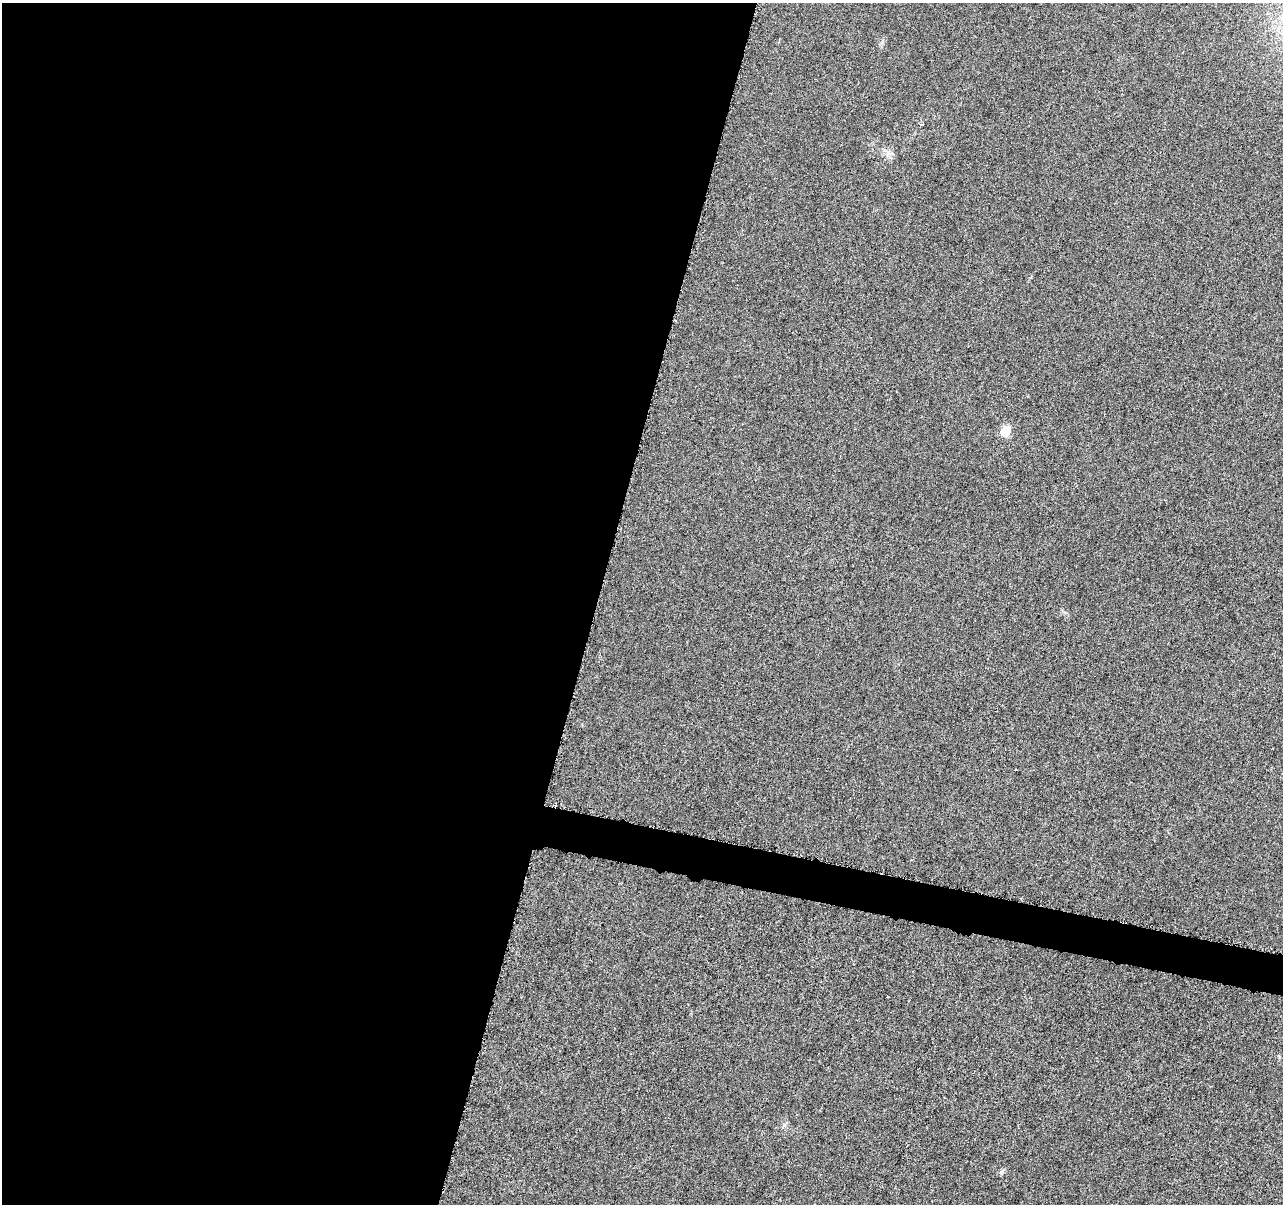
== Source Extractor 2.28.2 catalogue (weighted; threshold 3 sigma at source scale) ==
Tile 5 of 4 x 4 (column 1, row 2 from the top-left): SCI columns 10-1290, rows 2689-3890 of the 5139 x 5321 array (HDU 1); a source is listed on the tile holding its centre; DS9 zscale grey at full resolution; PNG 1285 x 1206 px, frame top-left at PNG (2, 3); no overlay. Shown black and unused: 48% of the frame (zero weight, under 4 of 8 exposures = <1% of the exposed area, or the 3 px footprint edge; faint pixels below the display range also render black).
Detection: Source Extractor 2.28.2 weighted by HDU 2 'WHT'; one run over the whole footprint, this tile lists its part. Background 0.00117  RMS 0.0022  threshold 0.00885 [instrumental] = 3 sigma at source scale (4.09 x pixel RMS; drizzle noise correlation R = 1.36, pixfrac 0.8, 0.0396/0.0396 arcsec/px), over >= 5 px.
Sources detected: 3; all 3 listed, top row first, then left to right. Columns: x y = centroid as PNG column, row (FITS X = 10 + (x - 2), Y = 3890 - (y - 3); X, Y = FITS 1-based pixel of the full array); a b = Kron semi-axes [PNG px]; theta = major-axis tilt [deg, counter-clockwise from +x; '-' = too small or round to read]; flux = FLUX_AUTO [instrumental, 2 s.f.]
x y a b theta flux
888 153 7 4 -72 0.59
1005 431 9 8 - 3.4
1002 1172 7 6 - 0.44